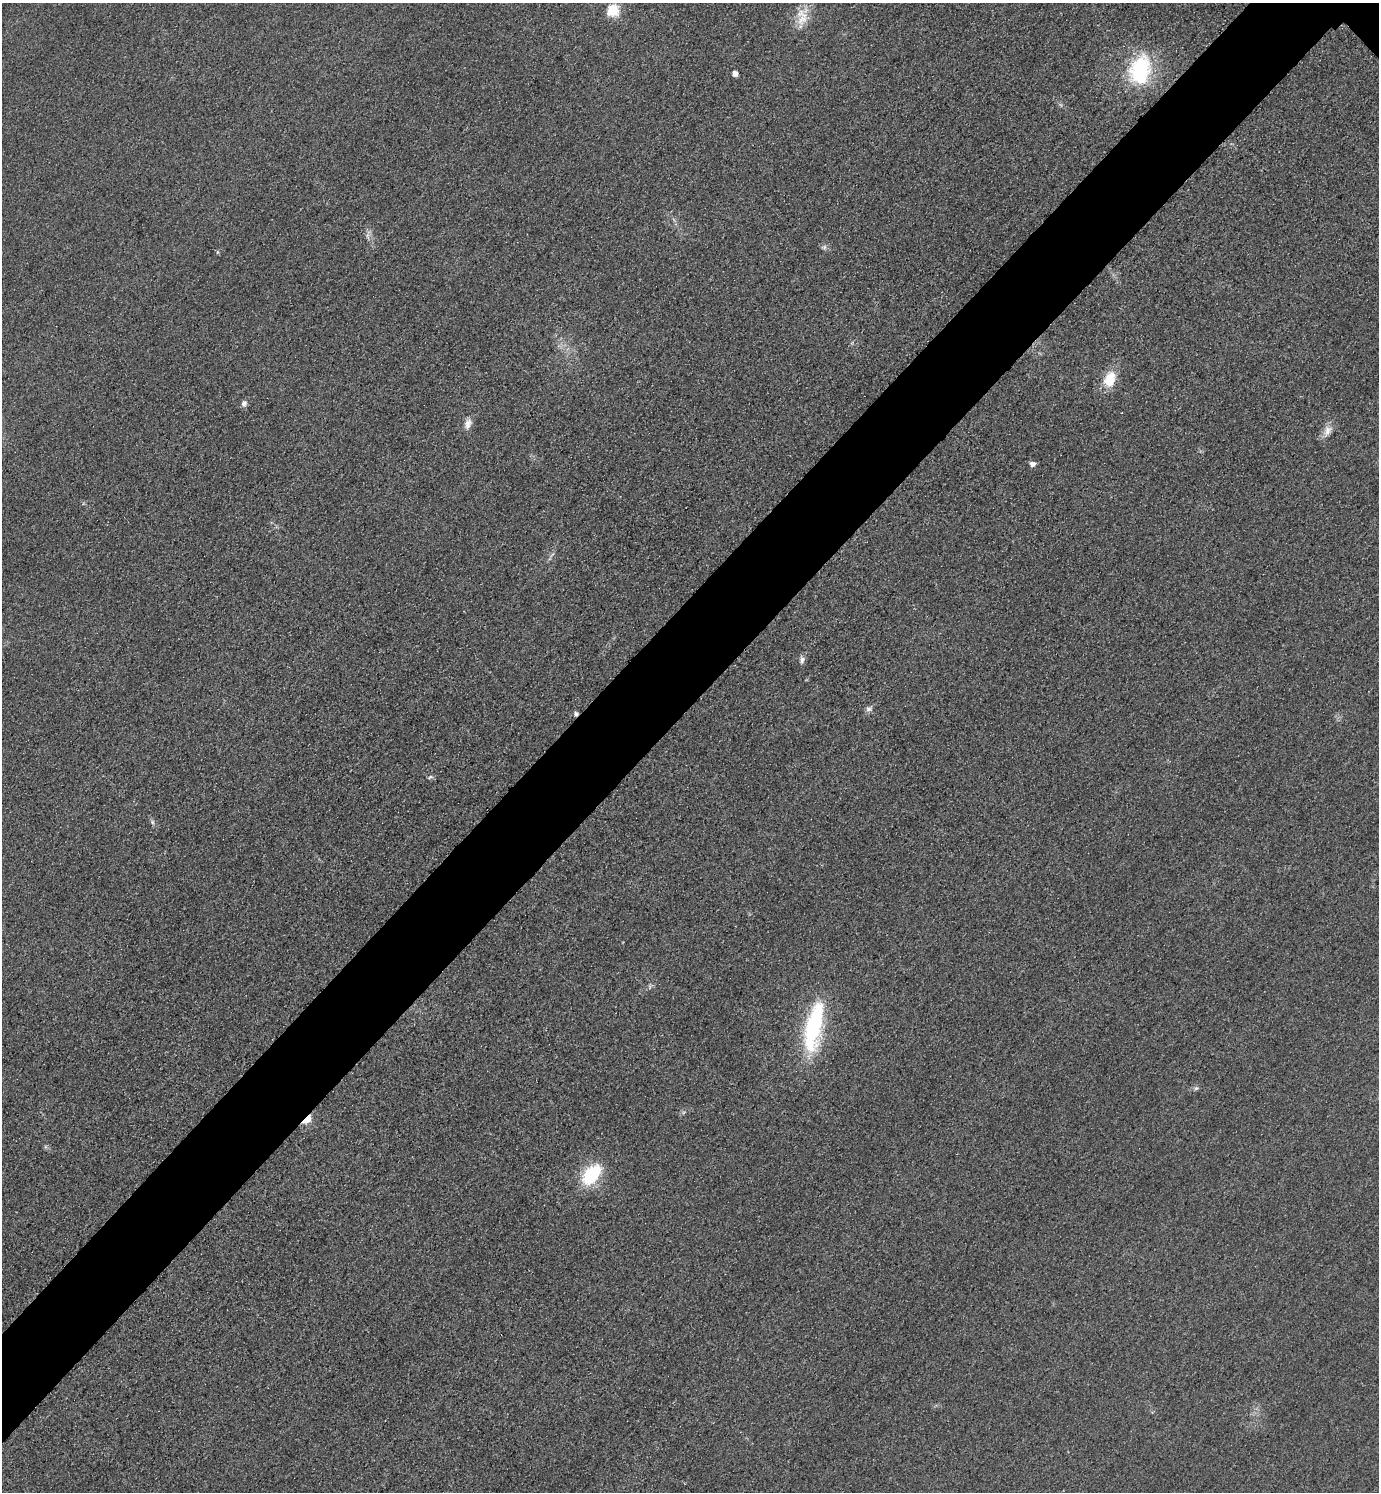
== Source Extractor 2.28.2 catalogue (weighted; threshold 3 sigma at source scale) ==
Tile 7 of 4 x 4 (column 3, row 2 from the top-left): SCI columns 3081-4457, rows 3010-4499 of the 6018 x 6018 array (HDU 1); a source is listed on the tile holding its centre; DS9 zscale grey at full resolution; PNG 1381 x 1494 px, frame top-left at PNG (2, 3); no overlay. Shown black and unused: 7% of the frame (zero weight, under 3 of 4 exposures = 3% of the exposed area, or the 3 px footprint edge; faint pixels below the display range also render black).
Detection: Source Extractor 2.28.2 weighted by HDU 2 'WHT'; one run over the whole footprint, this tile lists its part. Background 0.0749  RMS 0.017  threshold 0.0778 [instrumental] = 3 sigma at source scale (4.5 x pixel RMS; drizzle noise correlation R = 1.50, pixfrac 1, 0.05/0.05 arcsec/px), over >= 5 px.
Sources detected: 20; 1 cosmic-ray / hot-pixel residue — not listed; the other 19 listed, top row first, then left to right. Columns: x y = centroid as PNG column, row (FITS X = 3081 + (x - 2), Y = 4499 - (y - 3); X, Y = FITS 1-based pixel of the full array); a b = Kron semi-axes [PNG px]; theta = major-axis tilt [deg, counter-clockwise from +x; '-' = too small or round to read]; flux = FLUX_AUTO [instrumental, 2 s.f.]
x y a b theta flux
613 10 6 6 - 140
802 19 19 13 44 27
1140 70 37 26 73 130
735 74 4 4 - 11
824 247 7 5 69 4
217 252 5 4 - 1.9
1110 379 18 12 72 40
244 403 8 7 - 6.4
468 424 15 8 69 11
1327 431 16 9 72 14
1032 464 5 5 - 9.6
802 660 10 6 89 5.8
869 709 10 6 36 5.8
430 777 7 3 37 2.5
152 822 6 5 - 3.2
814 1026 60 18 78 170
1196 1088 6 5 - 3.2
307 1119 8 4 42 96
591 1175 26 16 50 87
Overlapping masked pixels (flux is a lower limit): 1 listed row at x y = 307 1119